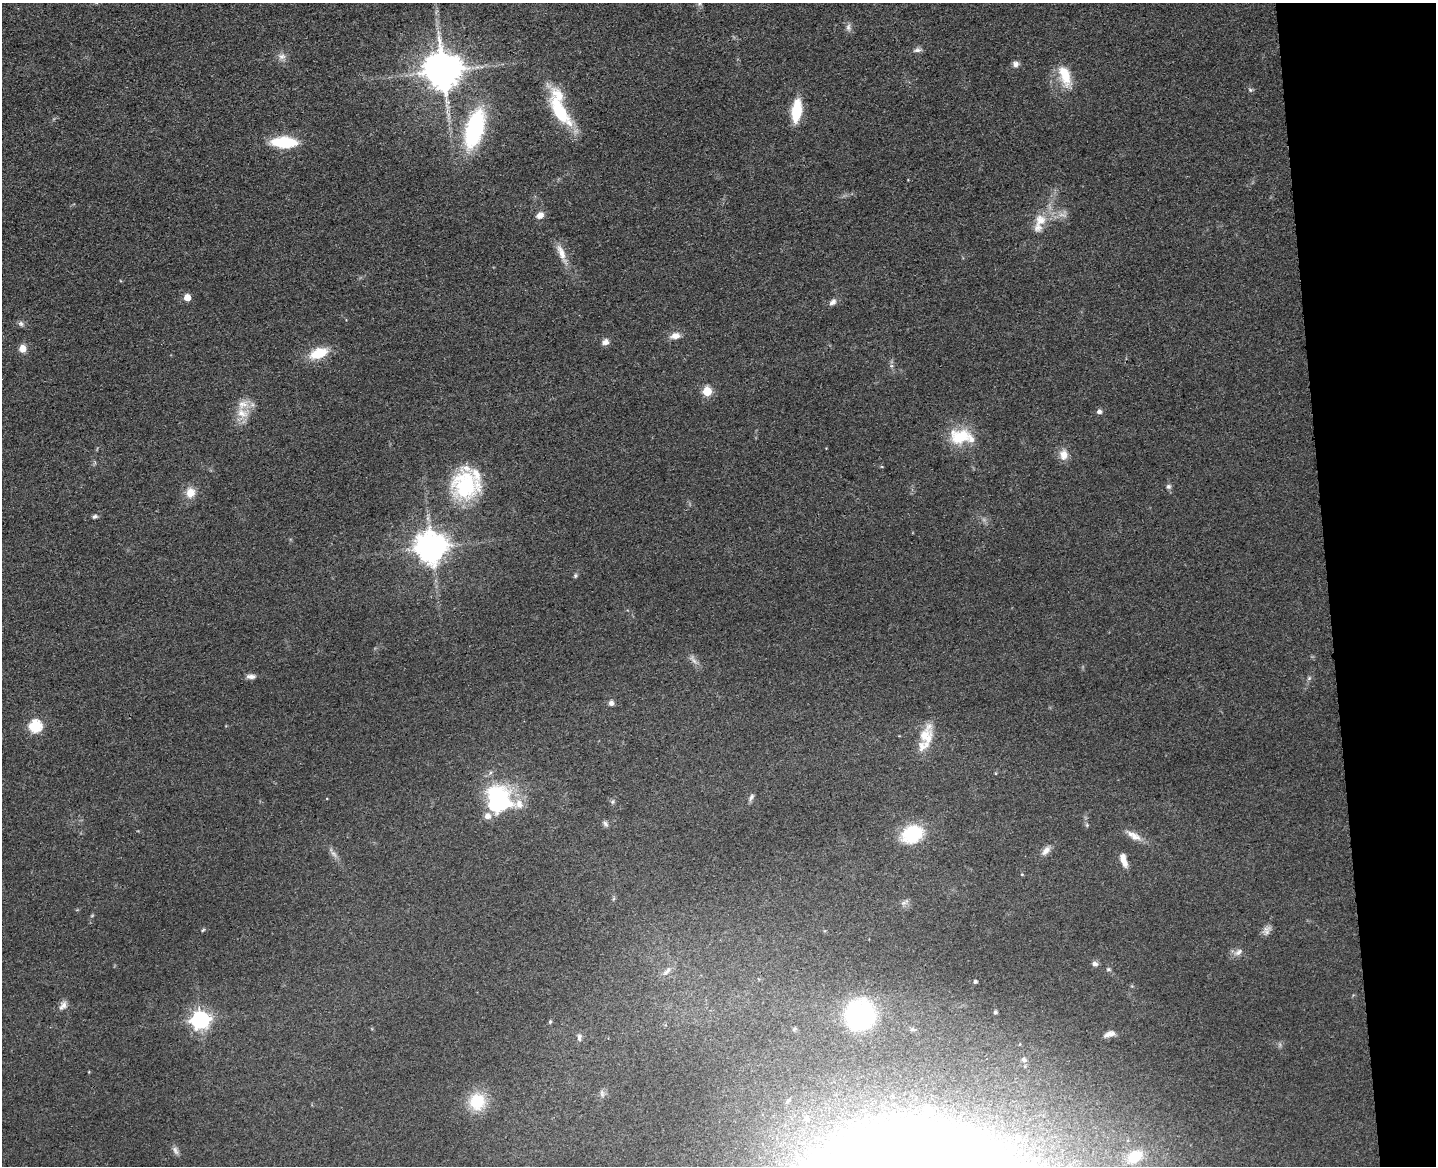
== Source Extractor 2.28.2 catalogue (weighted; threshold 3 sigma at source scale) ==
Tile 9 of 3 x 4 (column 3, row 3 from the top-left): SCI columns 3134-4567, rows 1281-2444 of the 4726 x 4887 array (HDU 1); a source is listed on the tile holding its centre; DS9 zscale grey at full resolution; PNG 1438 x 1168 px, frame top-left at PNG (2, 3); no overlay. Shown black and unused: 8% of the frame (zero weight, under 3 of 4 exposures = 6% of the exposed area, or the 3 px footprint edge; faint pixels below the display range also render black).
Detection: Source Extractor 2.28.2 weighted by HDU 2 'WHT'; one run over the whole footprint, this tile lists its part. Background 0.0547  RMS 0.0057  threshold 0.0257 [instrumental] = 3 sigma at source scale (4.5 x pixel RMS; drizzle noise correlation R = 1.50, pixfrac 1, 0.05/0.05 arcsec/px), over >= 5 px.
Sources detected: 83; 2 too faint to see at this stretch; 3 inside a brighter object's white glare — not listed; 9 inside a brighter listed object's ellipse — not listed separately; the other 69 listed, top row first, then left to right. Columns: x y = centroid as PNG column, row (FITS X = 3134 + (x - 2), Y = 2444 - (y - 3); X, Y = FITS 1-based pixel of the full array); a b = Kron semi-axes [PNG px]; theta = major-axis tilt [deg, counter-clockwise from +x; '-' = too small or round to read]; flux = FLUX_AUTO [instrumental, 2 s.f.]
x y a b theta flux
699 3 6 5 - 1.2
848 27 11 7 -86 2.3
917 50 12 6 9 2
282 56 12 8 -10 3.1
1015 64 7 7 - 2.6
443 71 11 10 - 1800
1065 76 27 12 -71 15
1250 90 6 5 - 1
559 111 45 15 -59 32
796 111 17 7 83 30
475 129 38 17 73 70
284 142 20 8 -2 38
540 215 10 8 35 3.6
1040 220 18 16 59 9.8
561 253 28 8 -68 7.2
187 297 5 5 - 8.9
833 302 9 7 42 2.5
21 324 8 7 - 1.6
675 336 13 8 13 4.4
605 342 9 8 - 2.6
22 349 9 8 - 4.5
319 353 19 10 21 17
707 391 5 5 - 26
1099 411 7 6 - 1.8
242 413 18 13 -38 8.5
960 437 23 17 8 22
1064 455 14 10 -88 5.8
465 485 40 30 88 46
1168 486 7 6 - 1.4
190 493 13 11 78 7
95 517 6 5 - 1.3
431 547 9 9 - 970
575 576 6 5 - 0.94
251 677 12 6 0 2.7
1309 678 7 4 45 1
611 703 6 6 - 2.1
35 726 6 6 - 66
925 736 36 12 64 12
497 795 33 23 -1 42
751 797 10 6 62 1.8
612 802 6 4 89 0.99
605 824 9 5 -47 1.5
913 834 19 15 23 37
1135 836 17 10 -27 5.6
1046 851 14 7 49 3.6
334 854 13 5 -49 2.5
1124 860 17 7 -72 5.4
1022 874 4 4 - 0.57
203 930 6 3 44 0.66
1267 930 13 9 59 3.1
1238 952 13 8 35 3.1
1095 964 7 6 - 2.1
1108 969 6 5 - 0.94
667 971 15 7 47 3.6
975 981 3 3 - 1.1
63 1006 14 8 56 3.2
995 1012 4 4 - 0.94
859 1015 24 23 - 89
200 1020 7 7 - 240
550 1022 5 4 - 0.83
1109 1034 14 6 16 3.6
579 1037 11 6 -89 1.7
1024 1060 6 5 - 1.6
602 1094 10 5 -75 1.6
477 1102 21 19 82 19
807 1119 10 8 -90 3.9
1017 1137 4 4 - 1.3
175 1150 13 6 -63 2.3
1135 1156 16 11 31 14
Overlapping masked pixels (flux is a lower limit): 1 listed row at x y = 443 71
Isophote crosses this tile's border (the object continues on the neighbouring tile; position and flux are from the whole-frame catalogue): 1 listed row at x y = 699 3